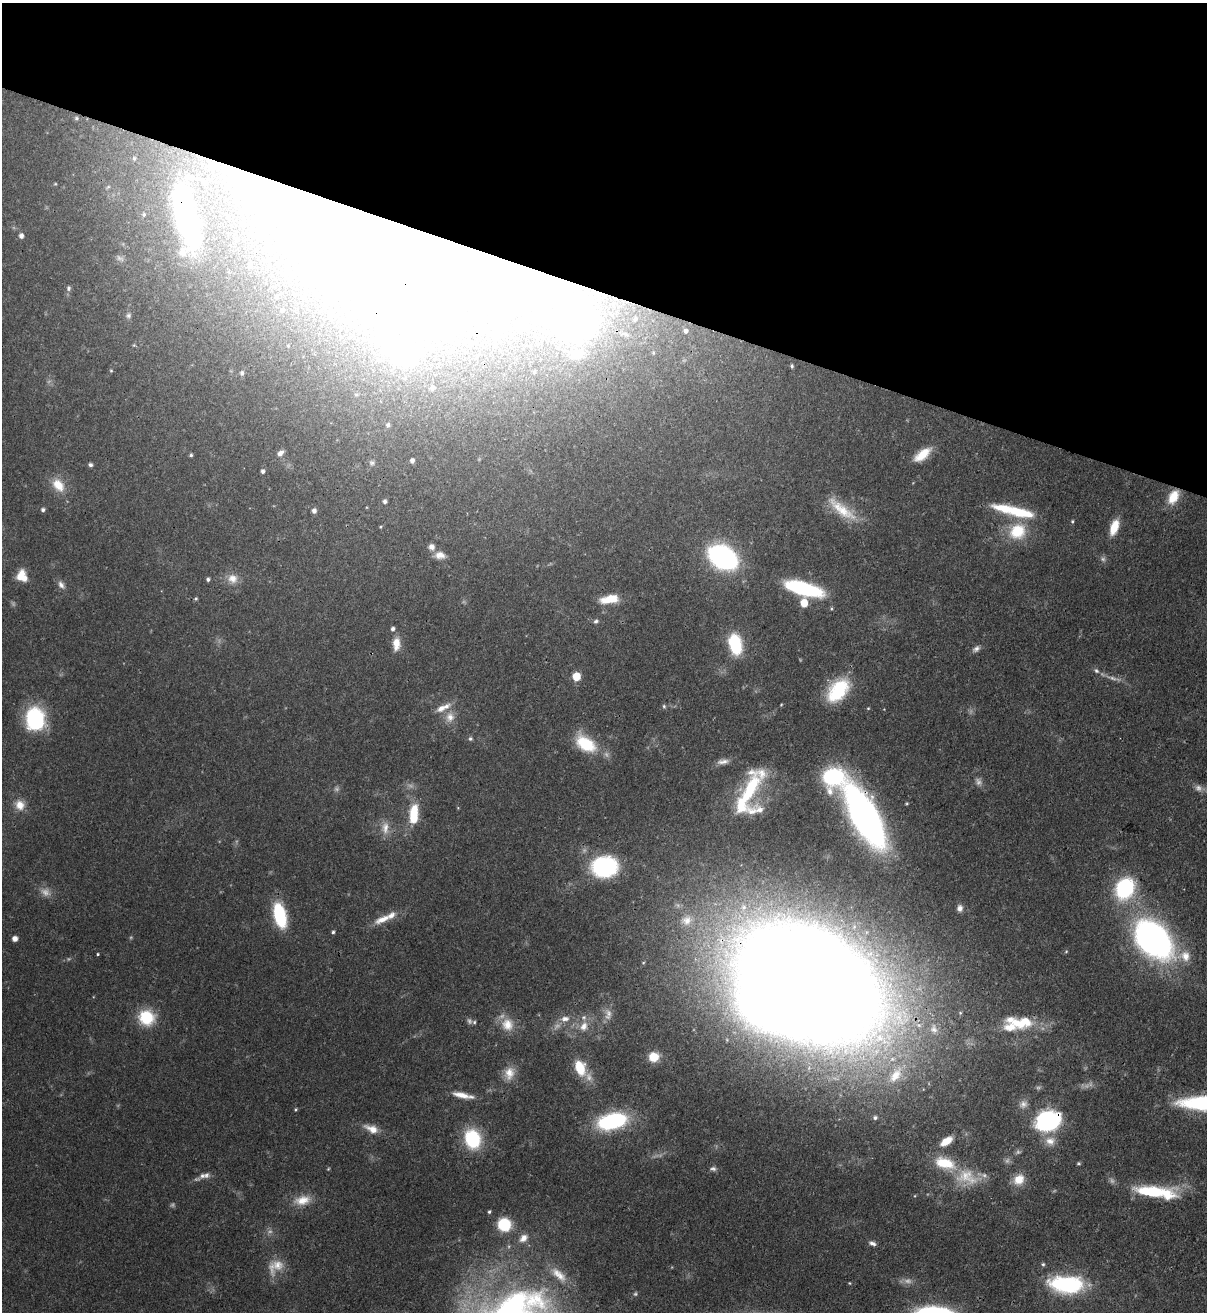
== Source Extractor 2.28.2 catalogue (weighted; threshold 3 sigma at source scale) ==
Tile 2 of 4 x 4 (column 2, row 1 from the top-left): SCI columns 1548-2752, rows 3962-5271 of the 5378 x 5302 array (HDU 1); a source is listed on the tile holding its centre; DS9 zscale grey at full resolution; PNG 1209 x 1314 px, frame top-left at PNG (2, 3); no overlay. Shown black and unused: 22% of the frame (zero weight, under 3 of 4 exposures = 7% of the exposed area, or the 3 px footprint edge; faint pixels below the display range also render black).
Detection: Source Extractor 2.28.2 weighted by HDU 2 'WHT'; one run over the whole footprint, this tile lists its part. Background 0.0932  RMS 0.0041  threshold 0.0185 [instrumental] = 3 sigma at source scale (4.5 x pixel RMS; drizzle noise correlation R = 1.50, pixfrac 1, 0.05/0.05 arcsec/px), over >= 5 px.
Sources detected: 170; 18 too faint to see at this stretch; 14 inside a brighter object's white glare — not listed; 15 inside a brighter listed object's ellipse — not listed separately; the other 123 listed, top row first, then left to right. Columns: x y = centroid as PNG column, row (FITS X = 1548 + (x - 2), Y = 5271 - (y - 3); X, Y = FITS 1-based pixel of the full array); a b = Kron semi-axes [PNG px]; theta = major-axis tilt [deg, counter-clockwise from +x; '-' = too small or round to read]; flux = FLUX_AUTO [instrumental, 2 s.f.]
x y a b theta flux
76 118 5 4 - 0.66
134 158 4 3 - 0.49
55 184 4 3 - 0.39
144 214 5 4 - 0.62
186 218 55 18 -78 140
21 236 6 5 - 1.7
427 245 267 57 -20 440
249 265 8 6 69 1.3
69 288 7 6 - 0.97
276 297 6 6 - 1
282 310 6 5 - 0.95
128 316 7 6 - 1
686 331 7 6 - 1.5
134 345 5 4 - 0.44
577 354 18 13 20 8.7
792 366 4 3 - 0.66
111 371 4 4 - 0.42
534 372 3 3 - 0.35
242 373 5 5 - 1.1
432 388 6 6 - 0.99
356 395 5 3 - 0.43
388 425 6 5 - 0.97
280 453 10 6 39 2
191 455 4 4 - 0.7
922 455 21 9 39 8.5
412 461 5 4 - 1.5
372 463 7 6 - 0.95
90 465 5 4 - 1.1
263 471 5 4 - 1.1
58 485 20 13 -52 8
1173 497 18 11 62 8.6
385 501 5 4 - 1.1
841 509 49 13 -37 14
43 510 5 5 - 1.1
314 511 5 5 - 1.5
1019 512 34 11 -13 18
1072 521 5 4 - 0.54
380 527 5 3 - 0.35
1114 527 17 8 72 8.1
1017 531 22 19 35 16
432 547 8 7 - 2.1
440 555 13 9 -3 3.2
723 557 18 13 -31 130
22 576 12 10 -70 6.6
233 578 14 12 -28 4.3
208 579 4 4 - 0.88
61 585 12 7 -56 2
803 589 34 11 -16 45
196 598 5 4 - 0.61
609 599 21 9 10 8.3
804 603 6 5 - 9.6
831 608 5 3 - 0.45
596 621 6 5 - 0.92
393 629 5 5 - 1.3
396 644 16 9 88 5.2
735 644 17 10 -77 28
976 649 10 7 34 1.7
1096 671 8 6 -49 1.2
576 676 5 5 - 16
838 690 28 17 51 24
664 706 5 4 - 0.65
450 717 14 12 -84 4.5
35 719 25 21 -86 32
470 739 6 6 - 0.93
586 744 26 15 -36 18
723 762 17 7 8 2.6
833 776 26 24 23 36
1198 788 11 9 -25 2.3
748 794 62 16 65 30
20 805 13 12 - 4.8
865 816 44 16 -61 250
414 818 16 12 -84 8.2
385 828 19 10 89 4.3
604 867 25 19 4 46
1125 888 19 15 62 44
960 908 8 7 - 1.8
280 915 21 10 -76 30
383 919 23 9 23 5.8
687 920 15 14 - 5.8
333 932 4 4 - 0.69
15 939 5 5 - 2.6
1153 939 35 24 -45 180
1066 952 5 3 - 0.38
98 954 3 3 - 0.58
1185 956 17 14 -63 6.4
808 983 87 55 -34 2400
608 1014 17 9 83 3.5
146 1017 15 13 -15 19
565 1019 13 8 8 3.1
474 1022 5 5 - 0.61
1022 1022 37 17 2 17
507 1024 18 16 -73 7.6
584 1026 13 10 68 4.5
934 1029 15 10 -75 4
653 1057 10 10 - 8.2
580 1068 17 11 -70 12
509 1073 18 13 77 5.9
896 1075 33 17 55 18
463 1095 28 7 -12 5.3
1023 1104 12 10 37 2.5
296 1109 5 3 - 0.49
875 1118 6 5 - 1.1
612 1121 28 14 14 46
1047 1122 18 14 9 78
372 1129 20 9 -24 4.9
472 1139 15 12 -73 34
946 1141 14 7 33 5.5
1050 1141 14 13 - 4.5
945 1163 26 13 -16 13
1078 1163 5 4 - 0.58
202 1176 10 8 31 1.9
1019 1179 14 12 42 6.2
1151 1192 49 12 -4 26
302 1200 22 12 10 6.8
489 1212 5 4 - 0.67
504 1224 14 13 - 15
523 1238 14 10 38 3.8
872 1243 9 5 -23 1.5
1043 1264 5 4 - 0.68
275 1266 25 16 36 7.5
559 1274 27 11 -41 6.9
850 1283 4 3 - 0.33
1067 1285 31 15 -3 47
Overlapping masked pixels (flux is a lower limit): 6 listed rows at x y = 186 218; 427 245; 1173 497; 865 816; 808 983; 1047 1122